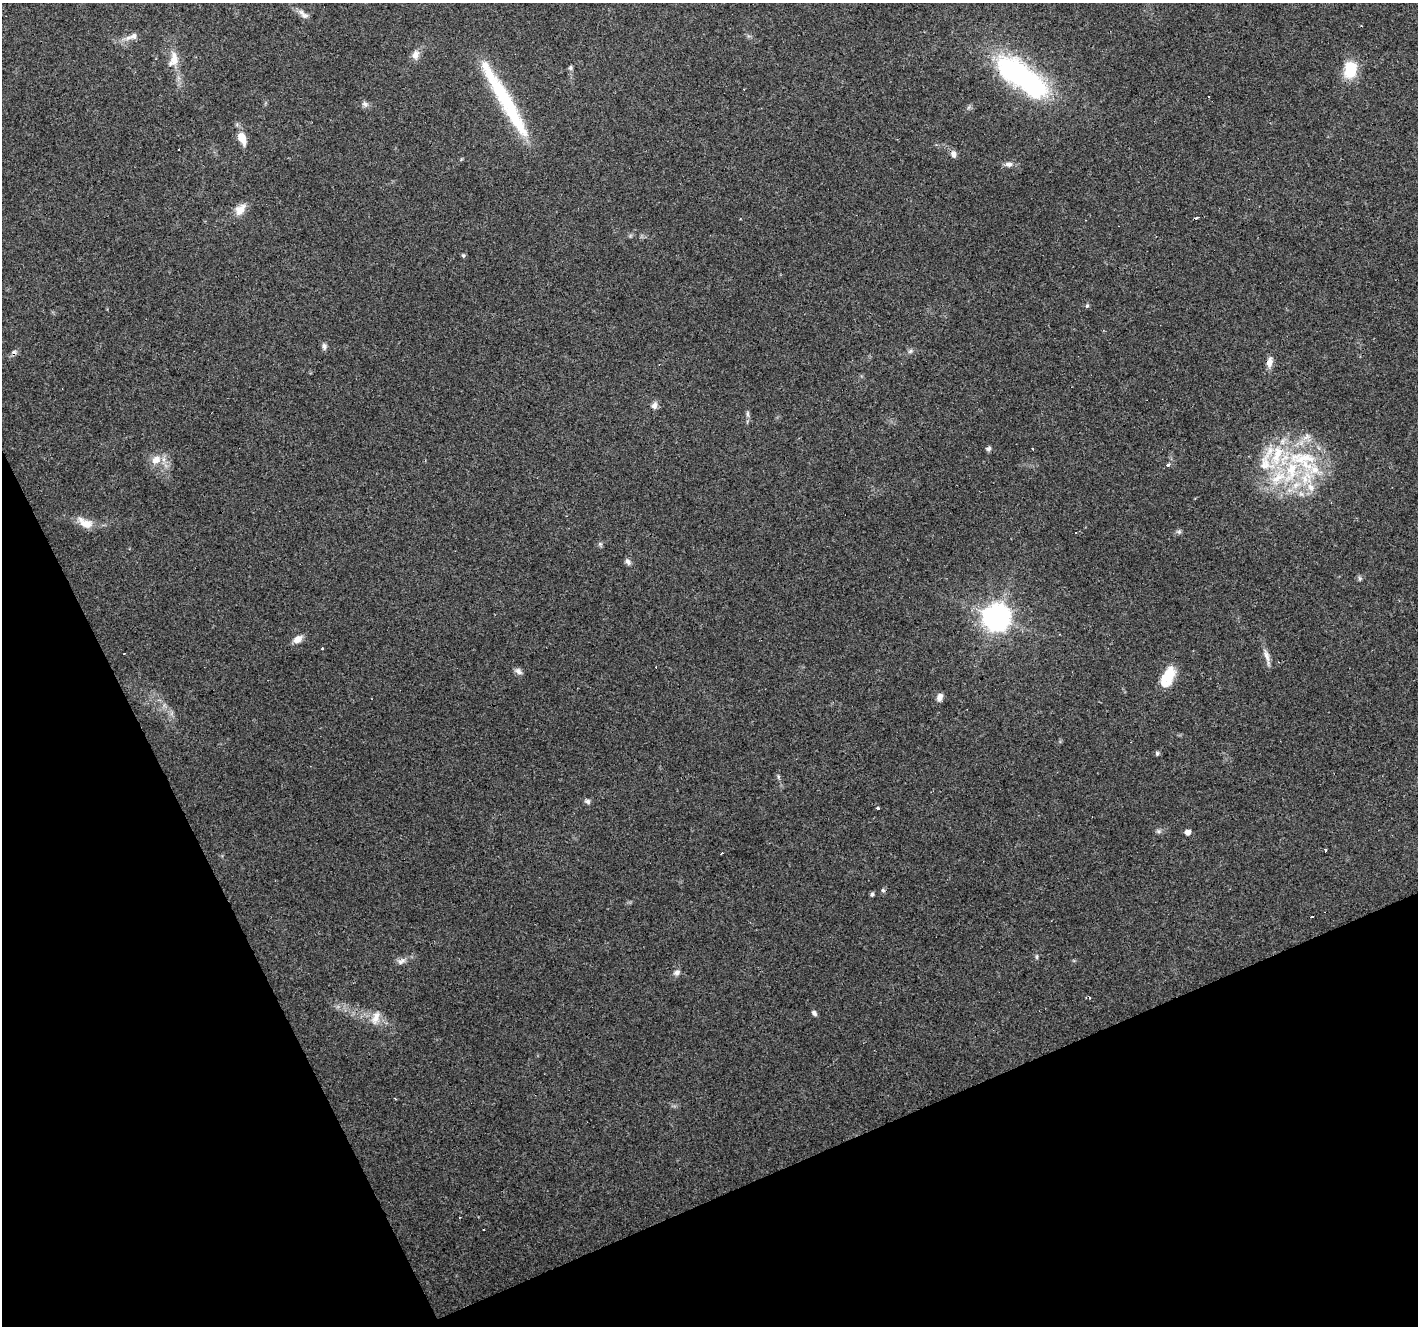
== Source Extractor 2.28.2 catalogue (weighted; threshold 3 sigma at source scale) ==
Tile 14 of 4 x 4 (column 2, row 4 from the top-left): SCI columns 1417-2832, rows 88-1411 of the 5664 x 5529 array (HDU 1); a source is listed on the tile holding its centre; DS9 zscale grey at full resolution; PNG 1420 x 1328 px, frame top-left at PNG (2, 3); no overlay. Shown black and unused: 22% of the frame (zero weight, under 3 of 4 exposures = <1% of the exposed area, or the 3 px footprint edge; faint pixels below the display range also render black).
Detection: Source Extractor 2.28.2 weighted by HDU 2 'WHT'; one run over the whole footprint, this tile lists its part. Background 0.117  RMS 0.0059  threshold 0.0265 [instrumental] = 3 sigma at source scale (4.5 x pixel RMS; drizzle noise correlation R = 1.50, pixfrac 1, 0.0396/0.0396 arcsec/px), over >= 5 px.
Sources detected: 74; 2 inside a brighter object's white glare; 9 cosmic-ray / hot-pixel residue — not listed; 8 inside a brighter listed object's ellipse — not listed separately; the other 55 listed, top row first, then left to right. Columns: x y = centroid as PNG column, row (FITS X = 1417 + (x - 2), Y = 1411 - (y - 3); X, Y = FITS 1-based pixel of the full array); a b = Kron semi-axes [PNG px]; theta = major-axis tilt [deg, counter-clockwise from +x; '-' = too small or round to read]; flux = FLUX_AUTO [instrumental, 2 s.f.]
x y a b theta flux
303 14 16 7 -43 3.3
132 37 20 8 19 4.7
415 55 12 9 78 4.1
174 59 21 12 80 7.9
570 68 5 5 - 1.3
1350 70 19 13 79 19
1019 75 66 26 -31 110
502 95 62 20 -59 39
1209 97 3 3 - 1.6
365 104 10 7 -45 2.1
242 138 15 8 -67 8.1
954 154 10 7 -81 2.5
1009 164 11 7 0 2.6
240 209 17 11 51 6.5
1196 218 4 2 - 2.1
463 255 5 4 - 1
1087 306 5 5 - 1
324 345 8 6 62 1.7
910 351 7 5 44 1.3
1270 362 15 7 83 4
654 405 10 7 75 2.5
748 414 11 4 -85 1.5
1306 437 13 7 29 3.9
989 449 7 5 70 1.4
1304 458 54 18 0 42
156 460 14 11 39 6.8
1168 464 4 3 - 2
1278 477 30 14 38 22
1306 478 32 20 73 29
85 523 21 10 -26 8
1179 532 6 6 - 1.2
600 544 7 4 -45 1
628 562 9 6 -56 1.9
1360 579 7 5 -89 1.2
996 617 9 9 - 690
297 639 12 7 34 4.5
322 649 3 3 - 0.84
1267 657 27 6 -75 4.1
518 671 10 6 -30 2.3
1168 677 25 12 63 15
940 697 10 7 64 2.9
1157 753 6 5 - 1.1
778 777 8 4 -82 1
588 802 7 6 - 1.9
878 808 4 3 - 2.1
1188 832 5 5 - 3.5
1325 851 3 3 - 1.5
883 890 6 5 - 1
872 894 5 4 - 1.3
1037 957 7 4 82 0.91
401 962 14 6 23 2.8
677 972 9 7 20 2.2
814 1013 7 5 -52 1.6
376 1018 21 10 71 6.5
395 1099 4 3 - 0.51